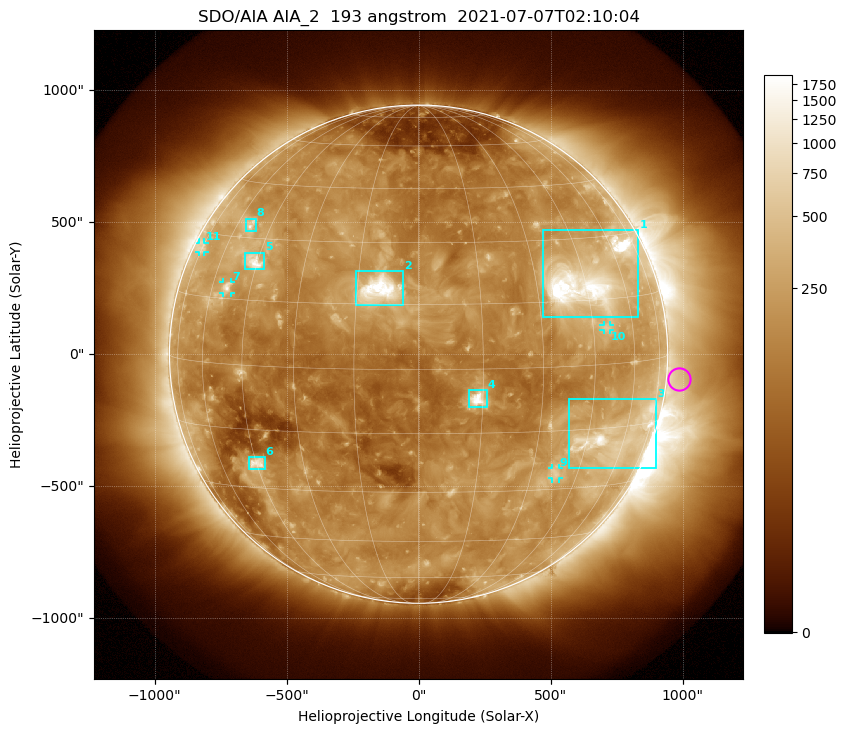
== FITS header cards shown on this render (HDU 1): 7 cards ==
TELESCOP= 'SDO/AIA '           / For AIA: SDO/AIA
INSTRUME= 'AIA_2   '           / For AIA: AIA_ATA1, AIA_ATA2, AIA_ATA3 or AIA_AT
WAVELNTH=                  193 / [angstrom] Wavelength
WAVEUNIT= 'angstrom'           / Wavelength unit: angstrom
DATE-OBS= '2021-07-07T02:10:04.843' / [ISO] Date when observation started; ISO 8
CTYPE1  = 'HPLN-TAN'           / CTYPE1: HPLN
CTYPE2  = 'HPLT-TAN'           / CTYPE2: HPLT

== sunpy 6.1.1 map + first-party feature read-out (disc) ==
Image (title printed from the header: SDO/AIA AIA_2  193 angstrom  2021-07-07T02:10:04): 1024 x 1024 px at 2.4 arcsec/px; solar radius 944 arcsec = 393 px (full disc in frame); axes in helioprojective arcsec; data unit not stated in the header (colour bar unlabelled)
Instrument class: DISC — disc imager (sunpy class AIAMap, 193 A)
Bright regions (active regions / flare kernels): reference = the median radial profile (limb darkening/brightening removed); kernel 9 px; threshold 5 sigma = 331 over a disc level ~160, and >= 1.15x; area >= 12 px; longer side >= 9 px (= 22 arcsec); searched inside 0.97 R_sun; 11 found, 11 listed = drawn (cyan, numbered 1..; 4 of them under ~33 arcsec drawn as corner ticks so the feature stays visible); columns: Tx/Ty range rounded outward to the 5 arcsec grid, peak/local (2 s.f.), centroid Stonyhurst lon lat
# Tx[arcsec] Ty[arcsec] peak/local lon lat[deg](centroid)
1 470..835 140..470 17 +46 +20
2 -235..-55 185..315 24 -9 +18
3 570..900 -435..-170 10 +55 -17
4 190..260 -200..-135 14 +14 -7
5 -660..-585 320..385 9.2 -46 +24
6 -640..-580 -435..-390 6.6 -45 -23
7 -745..-710 230..275 5.9 -54 +18
8 -655..-615 465..515 4.5 -54 +33
9 505..530 -470..-430 3.6 +37 -26
10 700..725 90..110 3.4 +50 +8
11 -830..-810 385..425 3 -75 +26
Off-limb structures (1.02-1.3 R_sun): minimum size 162 px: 3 found; the strongest spans PA ~220..320 deg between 1.02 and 1.3 R_sun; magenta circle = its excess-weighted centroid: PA ~265 deg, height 1.05 R_sun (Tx ~990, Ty ~-95 arcsec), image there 1.5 x the reference